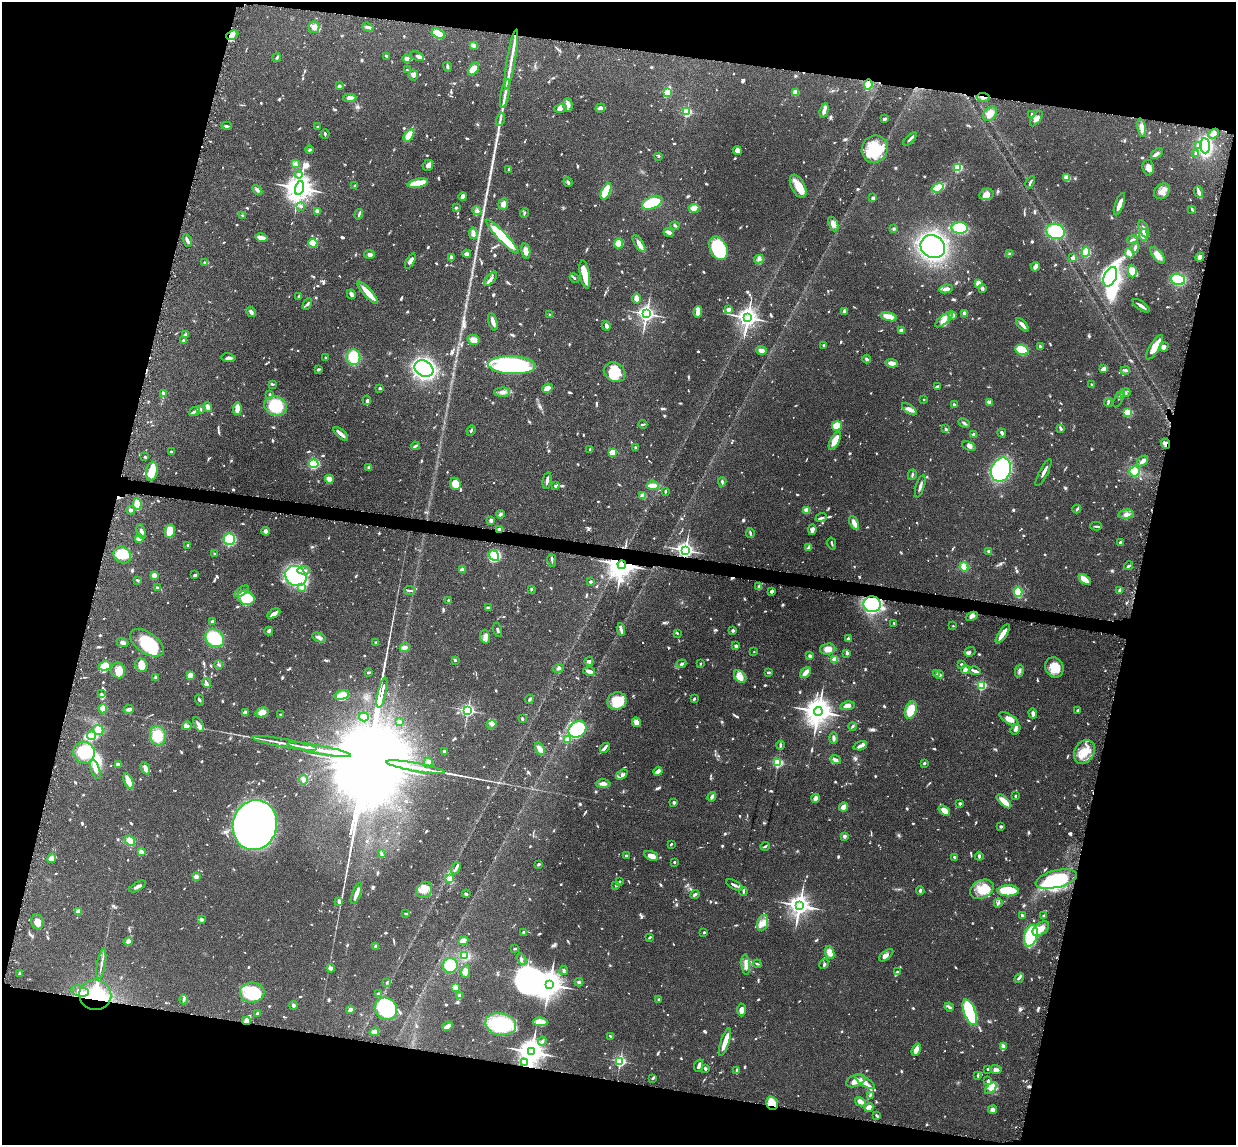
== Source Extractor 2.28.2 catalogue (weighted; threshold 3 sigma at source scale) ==
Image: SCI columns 90-5023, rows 155-4724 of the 5085 x 5014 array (HDU 1 of 3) = the unmasked area's bounding box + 8 px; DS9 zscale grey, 4 x 4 block average (1 PNG px = mean of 4 x 4 image px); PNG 1238 x 1147 px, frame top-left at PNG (2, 2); each listed source drawn as its Kron ellipse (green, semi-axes under 4 px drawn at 4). Shown black and unused: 27% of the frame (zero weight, under 3 of 6 exposures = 3% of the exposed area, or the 3 px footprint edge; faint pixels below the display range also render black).
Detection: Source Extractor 2.28.2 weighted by HDU 2 'WHT'. Background 0.0461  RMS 0.0033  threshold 0.0133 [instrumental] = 3 sigma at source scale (4.09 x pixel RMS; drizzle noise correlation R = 1.36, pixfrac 0.8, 0.05/0.05 arcsec/px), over >= 5 px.
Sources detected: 1500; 13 too faint to see at this stretch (4 x 4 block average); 14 inside a brighter object's white glare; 14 cosmic-ray / hot-pixel residue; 6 long thin detections or spike segments (spike, bleed or trail) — neither listed nor drawn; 33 coinciding with a brighter row at this scale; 117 inside a brighter listed object's ellipse — not listed separately; of the other 1303, all 500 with FLUX_AUTO >= 2.52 (the completeness limit of this list) listed and drawn (803 fainter detections not listed), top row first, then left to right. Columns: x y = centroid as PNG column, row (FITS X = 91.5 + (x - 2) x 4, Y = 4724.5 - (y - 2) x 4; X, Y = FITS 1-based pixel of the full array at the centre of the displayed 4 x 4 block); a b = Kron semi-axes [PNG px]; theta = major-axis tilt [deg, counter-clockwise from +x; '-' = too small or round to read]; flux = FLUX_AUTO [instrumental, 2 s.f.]
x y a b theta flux
314 27 6 5 - 8.7
368 27 6 3 -19 3.9
438 34 7 4 -31 81
232 35 6 3 26 7.1
473 45 4 3 - 10
387 56 4 2 - 3.6
417 56 7 2 -27 3.8
277 57 4 2 - 3.7
407 59 4 3 - 16
511 59 30 2 80 25
447 67 5 2 - 3.4
474 69 7 4 55 20
407 70 2 2 - 3.1
413 75 5 4 - 5.2
868 84 5 3 - 52
339 86 2 2 - 16
667 92 2 2 - 120
795 93 3 3 - 28
505 94 14 2 78 10
983 97 6 3 -9 5.4
350 98 6 3 2 11
568 105 7 4 -87 10
560 108 6 4 15 11
600 108 5 4 - 4.7
824 110 7 2 74 15
687 112 2 2 - 220
990 114 8 6 49 16
1032 114 2 2 - 4.6
500 119 7 2 76 3.8
885 119 3 2 - 8.9
1036 119 9 4 54 8.7
226 126 5 2 - 3.2
317 126 2 2 - 2.8
1142 128 9 4 -78 11
325 134 4 2 - 2.6
1213 134 6 4 44 14
409 135 7 4 56 30
910 139 8 2 45 5.2
1198 145 4 2 - 3.1
1205 146 7 5 -86 220
875 149 14 13 - 76
310 150 4 3 - 2.6
737 151 5 4 - 9.8
1195 153 2 2 - 4.7
1157 154 7 4 40 4.9
659 156 3 2 - 2.7
295 164 4 2 - 2.8
428 165 6 5 - 6.5
958 167 2 2 - 200
1148 168 8 5 -80 9.7
509 169 3 2 - 3.4
299 174 4 3 - 4.2
1067 178 3 3 - 22
568 182 5 2 - 3.1
1030 182 6 2 63 2.9
418 183 10 3 12 61
355 186 3 2 - 5.6
798 186 13 6 -62 27
299 188 7 4 75 3200
938 188 6 3 21 65
257 190 5 3 - 4.3
606 191 9 4 65 90
1162 191 9 7 42 14
1199 192 6 4 -68 5.8
986 194 7 5 14 14
463 196 4 3 - 10
873 198 3 3 - 4.3
652 203 11 6 23 110
503 204 5 4 - 9
1119 204 12 3 70 15
301 206 3 2 - 3.7
456 208 2 2 - 5.7
694 208 5 4 - 15
1192 209 4 2 - 2.5
317 211 4 3 - 7
477 211 4 3 - 5
524 213 5 2 - 3
359 214 5 2 - 3.4
243 215 4 2 - 2.5
833 224 7 4 -68 9.5
675 226 4 2 - 2.5
960 228 8 5 -2 94
894 229 3 3 - 3.2
1144 229 9 3 -67 6.6
1055 231 9 7 -18 90
669 232 5 3 - 6.2
473 233 6 3 -81 10
1143 235 6 3 -85 26
502 236 23 4 -46 140
261 238 6 3 -12 14
1132 239 5 2 - 2.9
187 241 7 2 -69 5.8
313 243 4 4 - 36
619 243 5 4 - 39
639 244 10 3 -57 13
933 247 13 11 -31 370
1135 247 5 2 - 4.4
718 248 12 8 -66 140
526 251 8 4 -80 12
1086 252 5 4 - 38
1129 253 5 2 - 12
369 254 5 3 - 5.6
467 254 4 3 - 6.8
1010 254 3 2 - 3
1158 255 10 5 -51 16
1200 257 4 4 - 5.4
452 258 4 3 - 6.6
1073 258 2 2 - 25
759 259 5 3 - 4.7
410 261 8 3 62 6.6
204 262 3 2 - 2.7
1035 267 5 3 - 13
1132 271 6 4 -89 11
585 274 14 4 -80 36
1110 277 10 6 66 380
575 278 5 2 - 2.7
490 279 9 3 49 6.2
1178 279 7 5 -18 71
978 284 3 2 - 32
982 288 3 3 - 4
946 289 7 3 10 11
368 293 14 3 -48 30
351 294 5 3 - 8.2
299 296 3 2 - 3.2
636 298 5 3 - 9.1
307 304 6 2 62 3.6
1141 306 10 2 -35 9.1
729 309 4 3 - 5
844 311 4 3 - 5.4
251 312 5 3 - 5.2
698 312 6 3 86 18
964 313 3 3 - 11
550 314 2 2 - 4.1
646 314 3 3 - 910
953 315 2 2 - 32
889 317 8 3 -16 26
748 318 3 3 - 1500
944 319 11 4 41 12
493 322 9 3 -74 11
1022 325 8 2 -48 11
606 326 5 2 - 5.6
902 330 3 3 - 13
186 334 4 3 - 5.5
473 340 6 5 - 12
184 341 4 2 - 4.5
824 345 3 2 - 3.4
1040 346 2 2 - 9.9
1154 347 14 4 59 27
1164 347 5 4 - 6.8
761 350 5 3 - 7.4
1022 350 7 4 -18 60
325 357 2 2 - 4.9
353 357 8 7 - 55
228 358 7 4 -8 5.7
867 359 4 3 - 3.6
892 363 6 3 -6 11
512 365 24 9 -2 300
318 369 3 2 - 3.1
424 369 10 7 -31 630
1104 369 3 2 - 15
1125 370 4 3 - 3.1
615 372 11 9 -32 50
272 384 4 2 - 3.4
1092 385 3 2 - 3.3
937 387 4 2 - 5.3
380 388 3 2 - 3.6
548 388 5 4 - 12
502 392 7 4 2 8.4
163 393 3 2 - 4.9
1125 393 5 3 - 4.5
270 394 2 2 - 5.5
1120 396 3 2 - 5.8
1119 399 9 3 63 3.1
367 400 5 3 - 4.2
923 400 2 2 - 4.6
989 402 3 3 - 6.5
1108 402 4 2 - 2.6
954 405 2 2 - 5.7
276 406 11 9 -15 76
208 407 5 3 - 12
200 409 3 3 - 3.4
237 409 6 3 84 19
909 409 8 4 -36 9.8
194 412 6 3 23 5.4
1128 413 2 2 - 130
964 423 6 2 -26 3.8
643 424 4 2 - 3.5
837 426 5 4 - 42
946 429 3 2 - 3.1
1061 429 3 2 - 4.2
471 430 5 2 - 2.7
1002 433 4 2 - 4.2
341 434 9 2 -41 12
974 435 2 2 - 29
835 441 10 3 63 25
1165 444 5 3 - 7
415 446 4 3 - 3.2
969 446 7 3 -24 5
635 447 2 2 - 2.9
590 449 3 2 - 3.2
171 452 4 2 - 3.7
612 453 4 3 - 29
145 457 3 2 - 2.7
1143 461 6 4 40 6.8
314 464 5 4 - 85
369 467 3 2 - 2.6
1001 470 12 9 67 380
152 471 9 5 79 34
1134 471 5 5 - 36
1044 472 15 2 62 9.8
912 475 5 2 - 2.9
329 479 4 3 - 18
547 480 8 2 78 7.9
722 482 5 3 - 3.2
455 484 6 5 - 25
555 486 3 2 - 3
653 486 6 3 -2 33
920 486 11 2 73 6.9
666 491 3 2 - 2.9
643 496 3 3 - 10
137 504 5 3 - 53
1077 509 4 2 - 3.4
131 510 4 3 - 4.9
807 510 2 2 - 78
500 514 4 3 - 4.4
1126 514 8 4 10 8.5
821 518 6 2 19 4.4
491 520 2 2 - 8.6
854 523 7 3 -64 12
1096 526 6 2 1 3
499 529 2 2 - 26
812 530 5 3 - 8.9
141 531 8 3 -72 6.4
170 531 7 5 80 43
265 531 4 4 - 5.1
750 533 5 2 - 3.2
139 539 4 3 - 6.2
229 539 6 6 - 61
1120 542 2 2 - 3.3
832 544 6 2 -76 2.8
188 545 2 2 - 5.7
809 547 4 3 - 3.5
685 550 3 2 - 920
989 551 3 2 - 4.6
214 554 3 2 - 2.6
122 555 9 8 - 63
494 556 6 4 -51 100
552 560 6 2 -76 3
622 565 4 4 - 3400
1129 566 4 2 - 2.9
964 567 4 4 - 21
304 570 6 3 -3 5.5
462 570 2 2 - 28
154 575 2 2 - 49
195 575 3 2 - 5.6
296 576 11 9 -38 220
1084 579 7 3 -39 24
137 580 3 2 - 2.7
590 581 2 2 - 13
759 587 4 3 - 5.1
157 588 3 3 - 3.1
302 588 4 3 - 5.7
531 589 3 2 - 3
1120 590 3 3 - 8.9
242 591 8 3 34 9.3
410 591 6 2 -5 3.6
771 591 3 2 - 6.4
1018 592 5 4 - 36
246 598 8 7 - 90
449 600 3 2 - 6.4
872 604 8 8 - 230
488 608 4 3 - 4.4
274 614 7 4 30 8
972 616 6 2 23 7.2
212 622 3 3 - 3.9
894 623 2 2 - 3.9
953 626 2 2 - 3.5
621 629 6 3 -83 5
498 630 7 2 -76 3.3
269 631 4 4 - 3.5
733 631 3 3 - 3.1
677 633 2 2 - 2.5
1003 634 11 4 58 16
485 636 7 5 -82 8
215 638 10 8 -38 70
319 638 7 3 -23 6.4
848 638 3 2 - 3.8
122 642 6 3 -20 4.4
376 642 2 2 - 2.9
147 643 19 10 -34 91
736 646 2 2 - 25
405 647 5 3 - 6.2
828 649 7 5 5 14
754 652 2 2 - 2.5
970 652 6 4 21 3.5
847 654 2 2 - 8
810 656 3 2 - 5.4
835 659 2 2 - 88
455 660 3 2 - 2.7
589 661 4 2 - 4.2
681 664 5 3 - 3.4
701 664 2 2 - 2.6
961 664 2 2 - 2.8
141 665 7 6 - 14
219 665 4 3 - 3.2
105 666 6 4 16 38
1054 667 10 9 - 31
558 668 5 2 - 3.2
965 670 4 4 - 3.8
118 671 8 7 - 21
589 671 6 3 -9 9.4
975 671 6 2 -17 8.2
1019 671 6 3 78 4.6
368 672 3 2 - 3.6
769 672 3 2 - 4
805 673 6 3 51 14
937 674 3 2 - 6
190 675 4 3 - 15
939 675 4 3 - 3.1
155 677 3 3 - 2.9
740 677 7 5 -47 19
206 683 5 3 - 4.3
981 685 2 2 - 230
382 693 15 2 77 6300
102 694 3 3 - 2.9
342 695 7 4 20 33
529 699 4 2 - 3.6
694 699 3 2 - 2.7
199 700 5 2 - 3.3
617 701 10 8 15 48
847 706 7 4 10 9.2
103 709 4 3 - 27
129 709 5 2 - 7.3
468 710 2 2 - 480
911 710 9 5 71 38
1078 711 4 2 - 3.4
245 712 4 3 - 9.5
262 712 6 5 - 15
818 712 5 4 - 3000
1033 713 5 3 - 5.8
281 715 3 2 - 3.9
364 717 5 3 - 38
522 719 3 2 - 3.7
1009 719 11 4 -31 16
399 721 2 2 - 17
636 722 5 4 - 10
492 724 5 3 - 4.7
199 725 8 3 -61 7
187 726 5 4 - 5
852 726 4 2 - 2.6
577 729 9 7 33 150
1016 729 6 3 54 5
98 730 5 4 - 25
92 736 4 3 - 110
158 736 10 7 -79 37
834 738 6 2 90 5.7
567 739 2 2 - 32
284 743 33 2 -10 19
780 745 4 2 - 2.7
860 746 7 3 16 6.7
605 748 5 2 - 4.6
540 749 7 4 -60 11
319 750 32 2 -11 47
445 751 4 3 - 3.6
1084 752 12 9 58 32
84 753 11 10 - 77
836 760 5 3 - 5.7
428 762 5 3 - 7.2
778 763 2 2 - 230
924 763 3 2 - 4.1
118 765 4 4 - 4.5
416 767 30 2 -10 40
145 768 6 4 -67 10
95 769 10 3 -71 12
658 771 5 2 - 14
622 775 6 4 38 5.9
303 780 5 2 - 3.6
128 781 8 4 -66 23
603 784 7 3 2 8.7
1015 796 3 2 - 2.7
712 797 5 2 - 6.7
815 798 4 3 - 6.9
1004 801 9 3 -44 28
674 802 3 2 - 4.8
960 803 2 2 - 13
843 807 4 4 - 16
944 810 6 3 -35 18
255 825 25 22 76 1900
1001 826 2 2 - 12
844 836 3 3 - 4.2
130 840 6 4 -39 21
671 844 3 2 - 2.8
765 846 4 2 - 3.5
141 852 2 2 - 51
381 854 4 2 - 3
626 856 2 2 - 3.2
651 856 7 4 -19 14
979 856 4 3 - 3.3
954 857 3 2 - 3
52 858 5 3 - 15
674 862 2 2 - 6.6
538 864 3 2 - 4.1
456 868 6 2 60 4.2
196 877 2 2 - 41
450 879 4 3 - 4.6
1056 879 21 8 14 120
620 881 2 2 - 7.9
616 885 2 2 - 3.1
734 885 9 2 -27 5.7
137 886 9 3 29 6.1
982 889 12 9 27 36
424 890 9 7 48 19
743 891 4 2 - 4
920 891 4 2 - 3.8
1008 891 10 5 1 61
356 893 11 2 69 15
466 894 4 2 - 2.9
695 895 5 2 - 3.4
339 902 3 3 - 4.2
998 903 4 2 - 2.9
799 905 3 3 - 1700
78 912 3 3 - 13
406 913 3 2 - 2.5
1022 915 4 2 - 2.5
1044 916 2 2 - 4.3
201 919 2 2 - 22
37 922 7 6 - 14
763 923 8 5 76 13
1041 929 9 5 38 16
524 932 3 2 - 3
704 932 2 2 - 7.9
1031 936 11 6 74 140
650 937 3 2 - 3.4
128 941 4 3 - 4.2
463 941 5 3 - 11
376 946 2 2 - 17
515 949 4 2 - 2.6
830 953 6 4 -70 17
886 955 8 3 38 7
465 956 4 3 - 47
522 959 6 3 -61 4.2
101 964 15 2 80 6
757 964 4 2 - 2.6
824 964 5 3 - 3.3
450 965 7 7 - 74
746 965 10 4 -84 12
331 968 4 2 - 8.9
564 970 4 3 - 2.9
897 971 2 2 - 3.3
466 972 6 3 78 10
20 973 2 2 - 8.7
1019 978 5 2 - 2.9
579 982 4 3 - 3.1
387 983 2 2 - 3.3
549 984 4 3 - 3100
455 988 2 2 - 61
80 991 9 5 -14 13
252 993 12 10 5 100
378 994 2 2 - 6.5
95 995 16 15 - 170
460 996 3 3 - 9.1
183 999 5 3 - 3.9
659 1000 2 2 - 5.8
293 1005 4 4 - 3.4
949 1007 5 2 - 4.5
386 1009 12 10 -46 230
350 1010 4 3 - 8.1
742 1010 6 4 87 10
970 1012 13 5 -69 160
257 1013 2 2 - 5.1
247 1021 4 4 - 10
540 1022 7 4 -3 23
501 1024 15 11 -11 130
448 1026 5 3 - 12
374 1032 4 3 - 15
610 1036 3 2 - 2.5
542 1041 4 2 - 3.5
725 1042 14 3 72 21
1003 1047 4 2 - 9.1
916 1050 6 3 69 8.9
531 1052 4 4 - 3000
620 1061 2 2 - 390
525 1063 4 3 - 3.6
699 1066 6 3 67 5.6
705 1069 3 2 - 4.1
988 1069 2 2 - 6.5
996 1070 6 3 -6 7.5
736 1071 4 2 - 2.9
978 1075 3 2 - 2.6
653 1078 3 2 - 3.1
856 1081 10 6 21 16
988 1081 3 2 - 3.9
865 1082 11 3 -33 9
991 1088 7 4 44 8.8
870 1096 4 2 - 2.6
860 1102 6 4 -29 10
772 1103 7 5 -72 26
869 1107 4 3 - 19
992 1110 4 4 - 6
877 1115 4 2 - 2.9
Overlapping masked pixels (flux is a lower limit): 10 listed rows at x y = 868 84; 983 97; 1165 444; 499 529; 685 550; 622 565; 872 604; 95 995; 247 1021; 772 1103